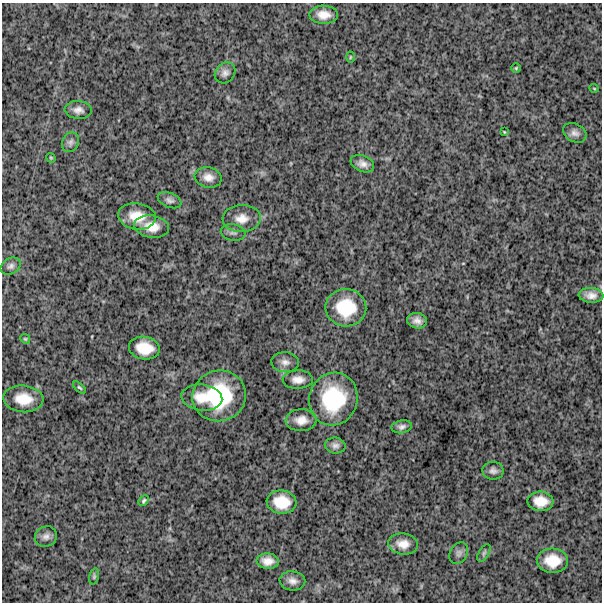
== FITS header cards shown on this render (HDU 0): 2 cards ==
NAXIS1  =                  600
NAXIS2  =                  600

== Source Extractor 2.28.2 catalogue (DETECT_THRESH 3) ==
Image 600 x 600 px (HDU 0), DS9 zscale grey, 1 PNG px = 1 image px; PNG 604 x 604 px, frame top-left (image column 1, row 600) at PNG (2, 3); each listed source drawn as its Kron ellipse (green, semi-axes under 4 px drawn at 4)
Background 1640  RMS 260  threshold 769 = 3 sigma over >= 5 px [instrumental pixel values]
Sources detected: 45; all 45 listed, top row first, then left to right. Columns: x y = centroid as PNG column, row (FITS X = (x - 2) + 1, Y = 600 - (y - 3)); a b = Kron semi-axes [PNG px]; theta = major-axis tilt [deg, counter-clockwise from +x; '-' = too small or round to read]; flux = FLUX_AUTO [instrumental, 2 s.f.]
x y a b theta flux
324 15 14 9 -2 1.9e+05
350 57 5 3 - 1.6e+04
516 68 5 5 - 2.1e+04
225 73 11 9 47 8.4e+04
594 88 4 3 - 1.3e+04
78 110 13 9 -5 1.1e+05
504 132 3 2 - 1.5e+04
575 133 12 9 -28 8.8e+04
70 142 10 8 63 6.5e+04
51 158 5 3 - 1.7e+04
362 164 12 8 -22 1.1e+05
208 177 13 10 -11 1.4e+05
170 200 12 7 -22 6.7e+04
137 216 19 13 -8 3.3e+05
242 219 19 13 3 2.1e+05
152 227 17 11 -8 2.5e+05
233 232 12 8 -11 7.4e+04
11 266 11 7 30 6.8e+04
591 295 12 7 -3 1.2e+05
346 308 20 19 - 6.7e+05
417 321 10 7 -12 1.1e+05
25 339 5 4 - 2.2e+04
144 348 15 11 -10 3.5e+05
285 362 14 10 -5 1.0e+05
298 380 15 9 1 1.4e+05
79 388 8 4 -41 2.7e+04
219 396 27 25 17 1.3e+06
202 398 20 13 -6 3.2e+05
23 399 20 13 -5 3.6e+05
333 399 26 24 73 1.1e+06
301 420 15 11 3 1.9e+05
402 427 10 6 11 6.7e+04
335 445 10 8 -8 7.4e+04
493 471 10 9 - 7.7e+04
144 501 6 4 46 2.9e+04
540 501 13 10 -4 2.5e+05
282 502 15 11 -8 3.8e+05
46 536 11 10 - 9.0e+04
403 544 15 10 -7 1.9e+05
459 553 11 8 58 6.9e+04
484 553 10 5 60 4.2e+04
268 561 11 8 -4 1.6e+05
552 561 16 12 -4 3.5e+05
94 576 8 4 75 3.1e+04
292 581 13 9 -9 1.1e+05